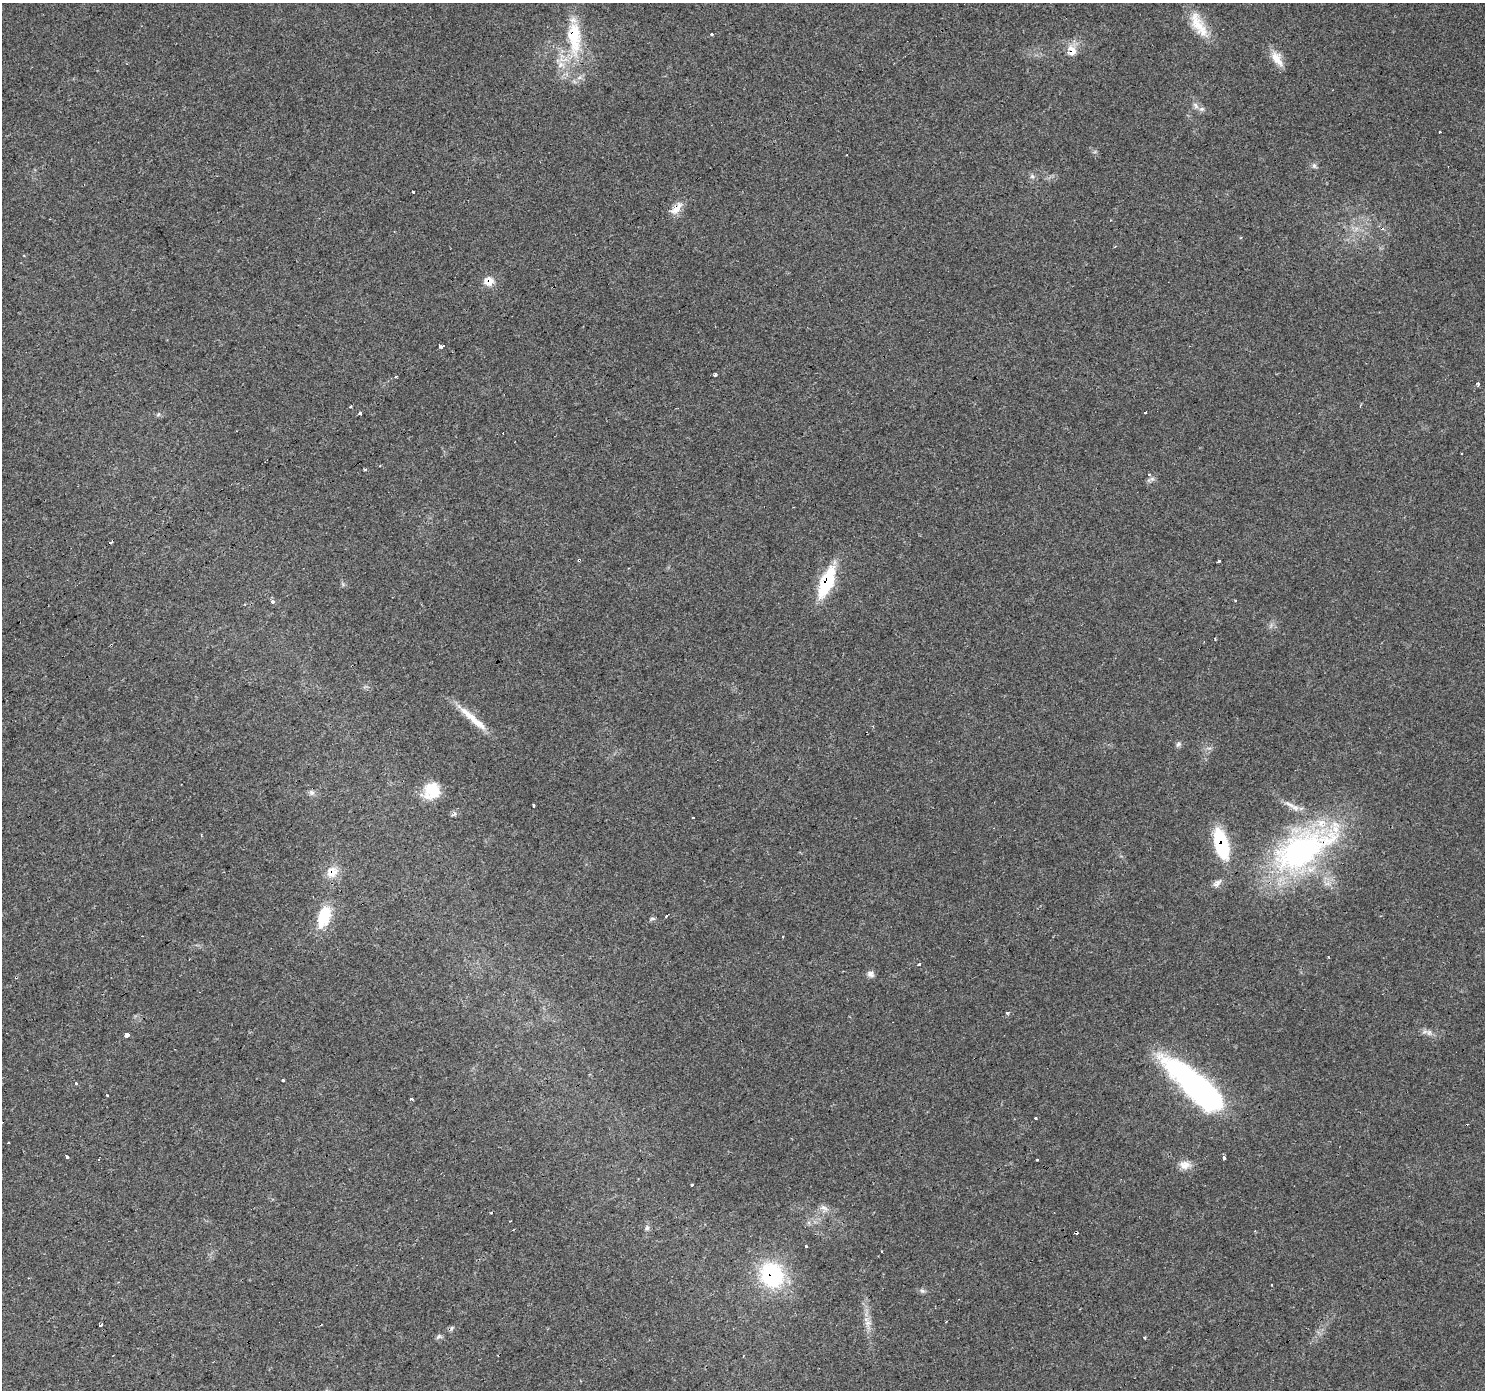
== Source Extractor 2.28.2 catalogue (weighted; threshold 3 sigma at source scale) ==
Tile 7 of 4 x 4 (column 3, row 2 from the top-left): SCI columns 2969-4451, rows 2964-4351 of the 5935 x 5862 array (HDU 1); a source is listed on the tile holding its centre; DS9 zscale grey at full resolution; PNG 1487 x 1392 px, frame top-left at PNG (2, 3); no overlay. Shown black and unused: <1% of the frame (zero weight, under 3 of 4 exposures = <1% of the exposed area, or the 3 px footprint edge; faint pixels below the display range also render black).
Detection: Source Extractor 2.28.2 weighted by HDU 2 'WHT'; one run over the whole footprint, this tile lists its part. Background 0.0161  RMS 0.003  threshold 0.0136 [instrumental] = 3 sigma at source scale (4.5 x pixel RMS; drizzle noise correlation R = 1.50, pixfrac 1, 0.0396/0.0396 arcsec/px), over >= 5 px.
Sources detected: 91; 16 cosmic-ray / hot-pixel residue — not listed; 1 inside a brighter listed object's ellipse — not listed separately; the other 74 listed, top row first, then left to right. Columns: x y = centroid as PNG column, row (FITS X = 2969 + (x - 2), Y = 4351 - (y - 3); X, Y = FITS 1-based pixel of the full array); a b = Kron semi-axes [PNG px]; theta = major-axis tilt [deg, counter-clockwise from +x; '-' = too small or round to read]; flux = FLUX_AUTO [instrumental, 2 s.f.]
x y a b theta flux
1198 25 39 14 -60 7.8
712 34 4 3 - 0.47
574 37 47 17 -86 18
1072 50 15 11 -75 3.4
1277 59 23 10 -58 3.9
560 65 10 8 46 2
1196 105 10 6 -55 1.1
1440 132 3 3 - 2.2
847 155 2 2 - 0.23
1314 166 7 6 - 0.72
1032 176 7 6 - 0.81
413 192 4 2 - 0.44
676 209 18 8 42 3
1241 238 3 3 - 0.32
24 255 3 2 - 0.45
489 281 13 12 - 3.1
442 346 6 3 30 4.5
715 375 4 3 - 1.1
1478 383 3 3 - 1
350 406 3 2 - 0.44
1145 412 3 3 - 0.73
360 413 3 3 - 1.5
158 415 6 4 20 0.48
365 470 4 3 - 0.37
1149 474 4 3 - 0.41
579 560 3 3 - 2.3
1219 561 3 3 - 0.82
826 582 39 14 68 15
1236 600 3 3 - 0.49
272 602 5 4 - 0.86
1215 638 3 3 - 0.35
471 717 42 8 -40 6.3
1178 744 9 6 59 0.77
432 791 20 19 - 7.5
312 792 8 8 - 0.95
1290 804 19 6 -29 2.2
533 806 3 3 - 0.61
454 814 8 5 35 0.68
693 818 3 3 - 0.76
1221 844 32 13 -76 19
1302 849 88 40 29 75
332 872 17 13 35 4
1217 883 14 7 39 1.5
666 916 4 2 - 0.59
324 917 29 14 72 9.8
652 918 8 4 0 0.49
1328 957 3 2 - 0.22
919 964 3 3 - 1.2
870 974 10 7 -33 1.3
1007 1013 4 3 - 0.74
1429 1033 8 6 75 0.97
127 1035 3 3 - 21
283 1080 3 3 - 1.9
75 1083 3 3 - 2.2
1196 1087 77 22 -42 73
412 1099 3 3 - 0.73
1035 1118 3 3 - 1.5
9 1143 3 3 - 1.3
67 1157 3 3 - 0.99
1224 1157 5 3 - 2.4
1037 1160 3 3 - 1.1
1185 1165 13 11 5 2.7
692 1185 3 3 - 2.7
824 1208 13 7 -27 1.6
647 1228 7 6 - 0.76
805 1246 3 3 - 5.8
772 1275 32 28 -67 25
1272 1285 3 2 - 0.27
922 1291 8 5 -21 0.74
946 1322 3 2 - 0.42
868 1323 10 10 - 1.9
100 1325 4 3 - 1.1
438 1337 8 6 44 0.71
1144 1338 3 3 - 0.44
Overlapping masked pixels (flux is a lower limit): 11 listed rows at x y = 574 37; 1072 50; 676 209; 489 281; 579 560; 826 582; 1221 844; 1302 849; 332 872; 772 1275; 438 1337